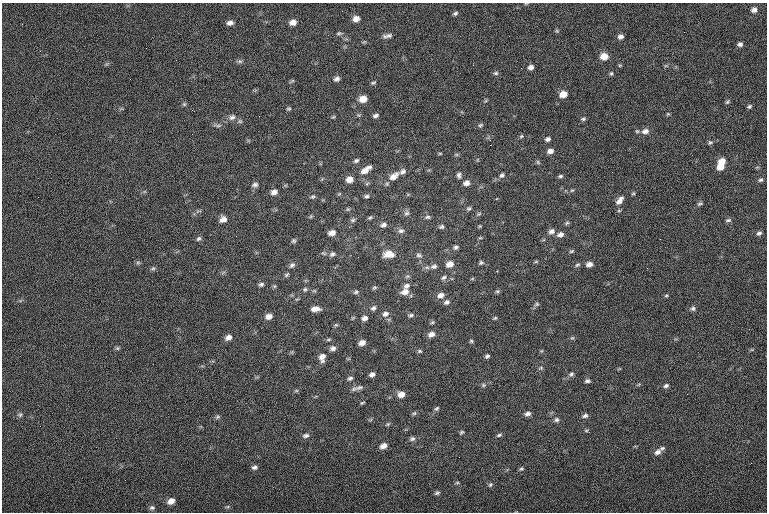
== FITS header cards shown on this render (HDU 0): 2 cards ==
NAXIS1  =                  765
NAXIS2  =                  510

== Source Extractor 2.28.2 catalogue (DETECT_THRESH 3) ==
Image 765 x 510 px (HDU 0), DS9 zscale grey, 1 PNG px = 1 image px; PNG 769 x 514 px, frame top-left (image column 1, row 510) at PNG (2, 3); no overlay
Background -0.446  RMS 7.7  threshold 23.2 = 3 sigma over >= 5 px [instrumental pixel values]
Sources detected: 178; all 178 listed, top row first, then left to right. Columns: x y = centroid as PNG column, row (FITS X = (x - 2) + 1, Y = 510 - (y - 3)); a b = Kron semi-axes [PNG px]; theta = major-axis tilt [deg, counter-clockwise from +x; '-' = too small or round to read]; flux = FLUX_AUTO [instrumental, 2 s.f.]
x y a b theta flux
526 4 5 3 - 420
754 10 7 6 - 2300
455 13 6 4 31 960
356 19 7 6 - 3200
293 22 7 6 - 3100
230 23 7 5 11 1900
557 31 5 4 - 670
684 32 2 2 - 250
339 33 8 5 4 910
389 36 10 6 8 1800
620 37 6 5 - 1800
740 44 6 5 - 1500
146 48 2 2 - 200
40 51 3 2 - 520
604 56 7 6 - 6100
240 61 8 5 -18 1000
620 65 5 3 - 540
531 67 6 6 - 2000
496 73 7 5 14 950
611 73 6 4 66 760
337 79 7 5 24 1700
292 81 8 3 28 640
373 83 6 4 14 690
563 94 7 6 - 5100
363 99 7 6 - 5200
727 102 7 4 59 830
184 104 5 5 - 780
749 106 5 4 - 830
289 109 6 4 -14 700
668 114 5 5 - 550
376 116 6 4 15 1300
232 117 9 8 - 2200
333 117 5 4 - 600
583 119 6 5 - 900
218 125 12 4 -3 1200
480 125 7 5 38 860
645 131 9 7 12 3000
521 136 6 4 45 730
548 139 6 5 - 1400
490 140 5 3 - 520
710 142 6 5 - 920
490 145 2 2 - 4300
550 151 7 5 15 2500
440 153 5 3 - 490
356 161 7 5 24 1100
722 161 7 6 - 5200
538 162 6 5 - 780
720 167 7 6 - 5100
366 170 15 7 35 4000
403 171 8 6 31 1600
459 175 6 5 - 1400
502 175 7 6 - 1300
394 176 15 8 35 5000
560 176 7 4 2 890
349 179 7 6 - 3900
761 180 6 5 - 1000
367 183 6 4 20 710
466 183 7 6 - 2600
255 185 9 6 16 1600
572 190 6 3 19 670
274 192 7 6 - 2300
339 194 6 4 18 520
367 196 7 5 8 1000
313 197 6 5 - 810
620 200 13 7 51 3100
700 204 8 4 22 950
469 208 6 6 - 930
348 209 6 5 - 650
198 211 10 3 11 890
407 213 8 6 32 1300
479 214 7 4 20 760
428 217 7 5 2 1000
370 218 6 4 37 770
223 219 8 7 - 3100
353 220 6 5 - 990
728 220 8 5 8 1000
567 223 6 5 - 810
383 225 8 5 16 1700
480 226 5 4 - 480
441 227 7 5 24 990
401 231 8 6 13 1600
551 231 8 6 16 1900
332 233 7 5 12 3100
759 233 6 5 - 1300
560 234 8 6 19 2500
236 236 2 2 - 650
199 238 7 6 - 1200
480 238 6 3 18 540
660 239 3 2 - 600
294 241 5 5 - 880
456 247 6 5 - 1200
571 251 6 4 26 700
332 254 8 6 24 1400
388 254 11 7 1 5900
419 255 8 5 -8 1300
358 257 3 2 - 470
536 261 6 4 1 560
138 262 7 4 -1 830
481 263 6 5 - 920
450 264 7 6 - 4000
589 264 6 5 - 2700
292 265 8 6 41 1500
516 265 2 2 - 980
577 265 8 5 20 910
434 266 9 7 18 1900
647 268 3 2 - 580
153 269 7 5 24 940
497 271 2 2 - 290
287 275 7 5 42 880
444 277 7 5 42 1200
261 284 7 5 17 1200
407 286 8 6 33 1900
374 288 7 4 29 750
305 289 6 5 - 900
497 291 6 5 - 790
356 292 6 5 - 930
405 292 11 7 15 3300
441 295 9 6 18 2700
666 295 5 3 - 610
447 302 8 6 27 1500
536 304 7 5 22 990
373 308 8 6 43 1300
693 308 6 6 - 1200
315 309 9 5 1 3600
385 314 9 7 23 2100
411 315 7 5 20 1100
269 316 8 6 17 2900
365 318 6 5 - 2000
495 318 5 4 - 660
432 322 6 5 - 700
336 325 6 3 -17 610
431 334 8 6 21 2700
228 337 8 6 23 2400
572 338 6 4 17 690
471 341 4 4 - 710
362 343 6 5 - 2800
117 348 6 5 - 840
333 348 7 6 - 1800
419 351 6 4 -15 770
487 356 5 4 - 1000
322 357 10 7 82 3300
541 368 5 5 - 780
372 374 5 4 - 1700
571 374 8 6 30 1300
350 378 6 4 30 1000
587 381 6 4 -1 1200
483 385 6 5 - 880
666 386 6 5 - 1200
359 388 13 6 19 1800
296 391 6 3 19 630
401 394 7 6 - 3800
687 394 3 2 - 410
362 403 5 3 - 570
436 408 7 5 43 920
414 413 6 5 - 800
528 414 7 5 19 1800
20 415 7 6 - 1100
585 416 7 5 8 1400
217 417 7 5 17 970
556 420 7 6 - 1400
388 424 6 4 44 660
40 426 2 2 - 270
586 431 6 4 0 650
461 432 5 4 - 690
306 435 9 6 9 1400
499 435 7 4 16 930
412 439 8 6 24 1300
383 446 7 5 21 3000
662 448 6 5 - 900
658 452 10 6 37 2400
255 467 7 5 8 1400
521 469 6 5 - 860
125 480 2 2 - 220
457 483 6 4 0 620
490 485 7 5 57 900
437 493 6 4 20 990
171 501 7 6 - 3400
152 508 7 6 - 1200
At the frame edge (FLAGS 8, measured only in part): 1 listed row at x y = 526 4